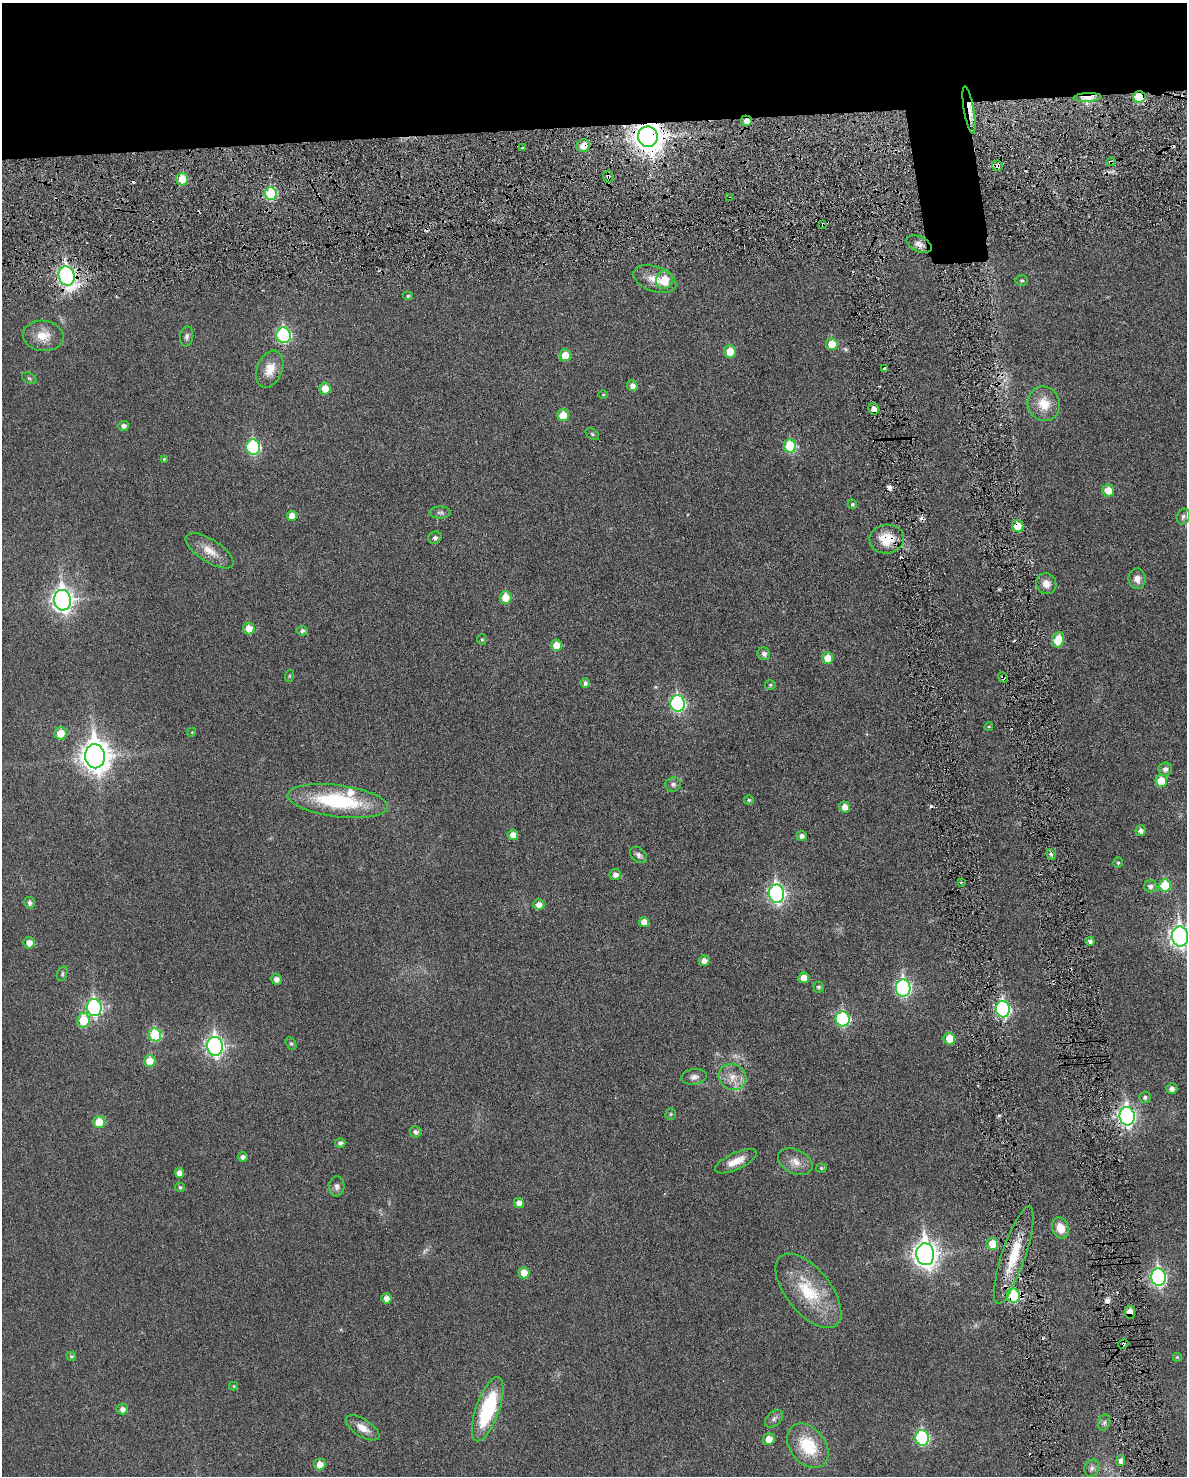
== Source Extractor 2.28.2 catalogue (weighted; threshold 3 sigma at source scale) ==
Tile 2 of 4 x 3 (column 2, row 1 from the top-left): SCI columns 1214-2398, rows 3109-4582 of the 4786 x 4824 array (HDU 1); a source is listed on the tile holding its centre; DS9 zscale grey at full resolution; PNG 1189 x 1478 px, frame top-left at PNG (2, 3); each listed source drawn as its Kron ellipse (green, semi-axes under 4 px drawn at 4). Shown black and unused: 9% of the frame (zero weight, under 3 of 6 exposures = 1% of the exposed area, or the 3 px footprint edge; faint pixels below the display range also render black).
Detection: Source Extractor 2.28.2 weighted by HDU 2 'WHT'; one run over the whole footprint, this tile lists its part. Background 0.0355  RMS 0.0047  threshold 0.019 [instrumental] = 3 sigma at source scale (4.09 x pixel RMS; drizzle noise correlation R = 1.36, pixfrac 0.8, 0.05/0.05 arcsec/px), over >= 5 px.
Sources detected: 164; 2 too faint to see at this stretch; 12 cosmic-ray / hot-pixel residue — neither listed nor drawn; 1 inside a brighter listed object's ellipse — not listed separately; the other 149 listed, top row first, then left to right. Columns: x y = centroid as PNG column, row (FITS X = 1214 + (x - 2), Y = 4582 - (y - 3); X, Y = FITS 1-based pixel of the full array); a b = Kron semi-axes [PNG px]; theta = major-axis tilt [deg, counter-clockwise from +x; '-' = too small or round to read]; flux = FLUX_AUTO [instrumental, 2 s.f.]
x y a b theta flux
1087 97 14 4 3 5.5
1140 97 6 5 - 19
969 110 24 5 -80 5.1
746 121 5 5 - 2.8
648 137 10 9 - 590
583 146 7 6 - 5
522 148 4 3 - 0.64
1111 162 5 4 - 0.65
997 166 5 5 - 2.7
608 176 6 5 - 1.2
182 179 6 6 - 8.6
271 194 6 6 - 25
730 198 3 2 - 0.56
823 224 4 3 - 0.39
919 244 13 7 -24 2.1
67 276 10 8 -71 130
655 279 22 12 -19 6.4
664 280 9 8 - 8.4
1022 280 6 5 - 0.71
408 296 5 4 - 0.65
284 335 8 7 - 54
43 336 20 15 -7 6.6
187 336 10 6 78 1.3
832 344 6 6 - 6.9
730 351 6 6 - 6.7
565 355 6 5 - 6.4
270 369 19 12 68 6.1
884 369 3 3 - 0.94
29 378 8 5 -29 0.78
632 386 5 5 - 2.2
325 388 6 5 - 5.4
603 395 5 3 - 0.39
1044 404 17 16 - 8.2
874 409 6 5 - 2.6
563 415 6 6 - 6.9
123 426 5 5 - 1.5
592 434 7 5 -37 0.73
790 446 6 6 - 21
253 447 7 7 - 49
164 459 4 3 - 0.5
1108 490 6 6 - 7.1
852 504 5 4 - 0.71
440 512 10 6 0 1.2
292 516 5 5 - 4.3
1183 517 8 6 66 1.4
1018 526 6 5 - 7.6
435 538 7 6 - 1.1
887 539 17 14 6 11
210 551 27 11 -32 6.3
1137 579 10 8 -82 3
1046 584 10 10 - 3.7
505 597 6 6 - 7.2
63 600 10 8 -84 230
249 628 6 6 - 5.3
302 631 5 5 - 1.2
482 639 5 4 - 0.59
1058 640 8 5 70 8.6
556 645 6 5 - 7.2
764 654 6 6 - 1.5
827 658 6 5 - 5.5
289 676 6 4 72 0.47
1003 677 5 4 - 0.78
585 683 5 4 - 1.3
770 685 5 5 - 0.71
678 704 8 7 - 71
989 727 4 4 - 0.48
192 732 4 3 - 0.33
61 733 6 6 - 6.3
95 756 12 10 -82 540
1165 769 7 6 - 1.8
1161 781 6 6 - 9.5
673 784 8 7 - 1.2
749 800 5 5 - 0.59
338 801 51 16 -7 38
845 807 5 5 - 3.3
1141 831 5 5 - 1.4
513 835 5 5 - 3.8
801 836 5 5 - 1.8
1051 854 5 3 - 0.89
638 855 10 7 -42 1.5
1118 863 5 4 - 0.66
615 875 5 5 - 2.1
961 882 3 3 - 0.53
1165 885 6 6 - 13
1151 886 6 6 - 1.6
776 894 9 7 -82 110
30 903 6 5 - 1.4
539 904 6 5 - 2.9
644 922 5 5 - 3.6
1180 936 10 8 -82 200
1090 941 4 4 - 1.6
29 943 6 5 - 3.3
704 961 5 5 - 2.6
62 974 8 5 73 0.75
804 978 5 5 - 4.4
276 979 5 5 - 1.8
818 987 5 5 - 0.94
903 988 8 7 - 85
94 1008 8 7 - 79
1003 1009 8 7 - 81
843 1019 7 7 - 44
83 1020 7 6 - 12
155 1035 6 6 - 23
949 1038 6 6 - 6.7
291 1044 7 5 -62 0.7
215 1046 9 8 - 140
150 1061 6 5 - 7.4
694 1077 13 7 8 1.9
732 1077 14 12 -32 5.2
1172 1089 5 5 - 1.7
1145 1097 5 5 - 0.99
671 1114 5 5 - 0.61
1127 1116 9 7 -83 150
99 1122 6 6 - 8.4
416 1132 6 5 - 1.4
340 1143 5 5 - 1.4
243 1157 5 5 - 1.7
736 1161 23 8 25 5.3
795 1162 18 12 -27 4.7
821 1168 5 4 - 0.61
179 1173 5 4 - 2.9
337 1186 10 7 87 1.7
180 1187 5 4 - 0.67
519 1203 5 5 - 2.5
1060 1228 11 8 -71 5.9
992 1244 6 6 - 7
925 1254 11 9 -83 330
1014 1255 51 12 72 16
524 1273 5 5 - 5.2
1158 1277 9 7 -82 93
808 1291 44 22 -51 22
1013 1296 7 6 - 31
386 1298 5 5 - 2.5
1130 1312 6 5 - 4.9
1123 1344 5 4 - 0.8
71 1356 5 4 - 0.8
1177 1357 5 5 - 0.52
234 1386 4 4 - 0.45
122 1409 5 5 - 2.1
488 1409 34 11 70 34
774 1419 11 6 43 1.5
1104 1423 8 6 74 1.2
363 1428 19 8 -32 4.2
922 1438 8 6 -81 43
769 1439 6 6 - 5
808 1446 25 17 -51 18
1121 1461 5 4 - 1.9
320 1464 6 5 - 4.3
1092 1468 9 7 66 1.5
Overlapping masked pixels (flux is a lower limit): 23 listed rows (the first 20) at x y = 1087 97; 1140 97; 969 110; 746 121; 648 137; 583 146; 1111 162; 997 166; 608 176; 271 194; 730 198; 823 224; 67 276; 874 409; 1018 526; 887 539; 1003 677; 1003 1009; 1127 1116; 1014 1255
Isophote crosses this tile's border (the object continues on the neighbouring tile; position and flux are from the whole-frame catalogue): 1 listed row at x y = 1180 936